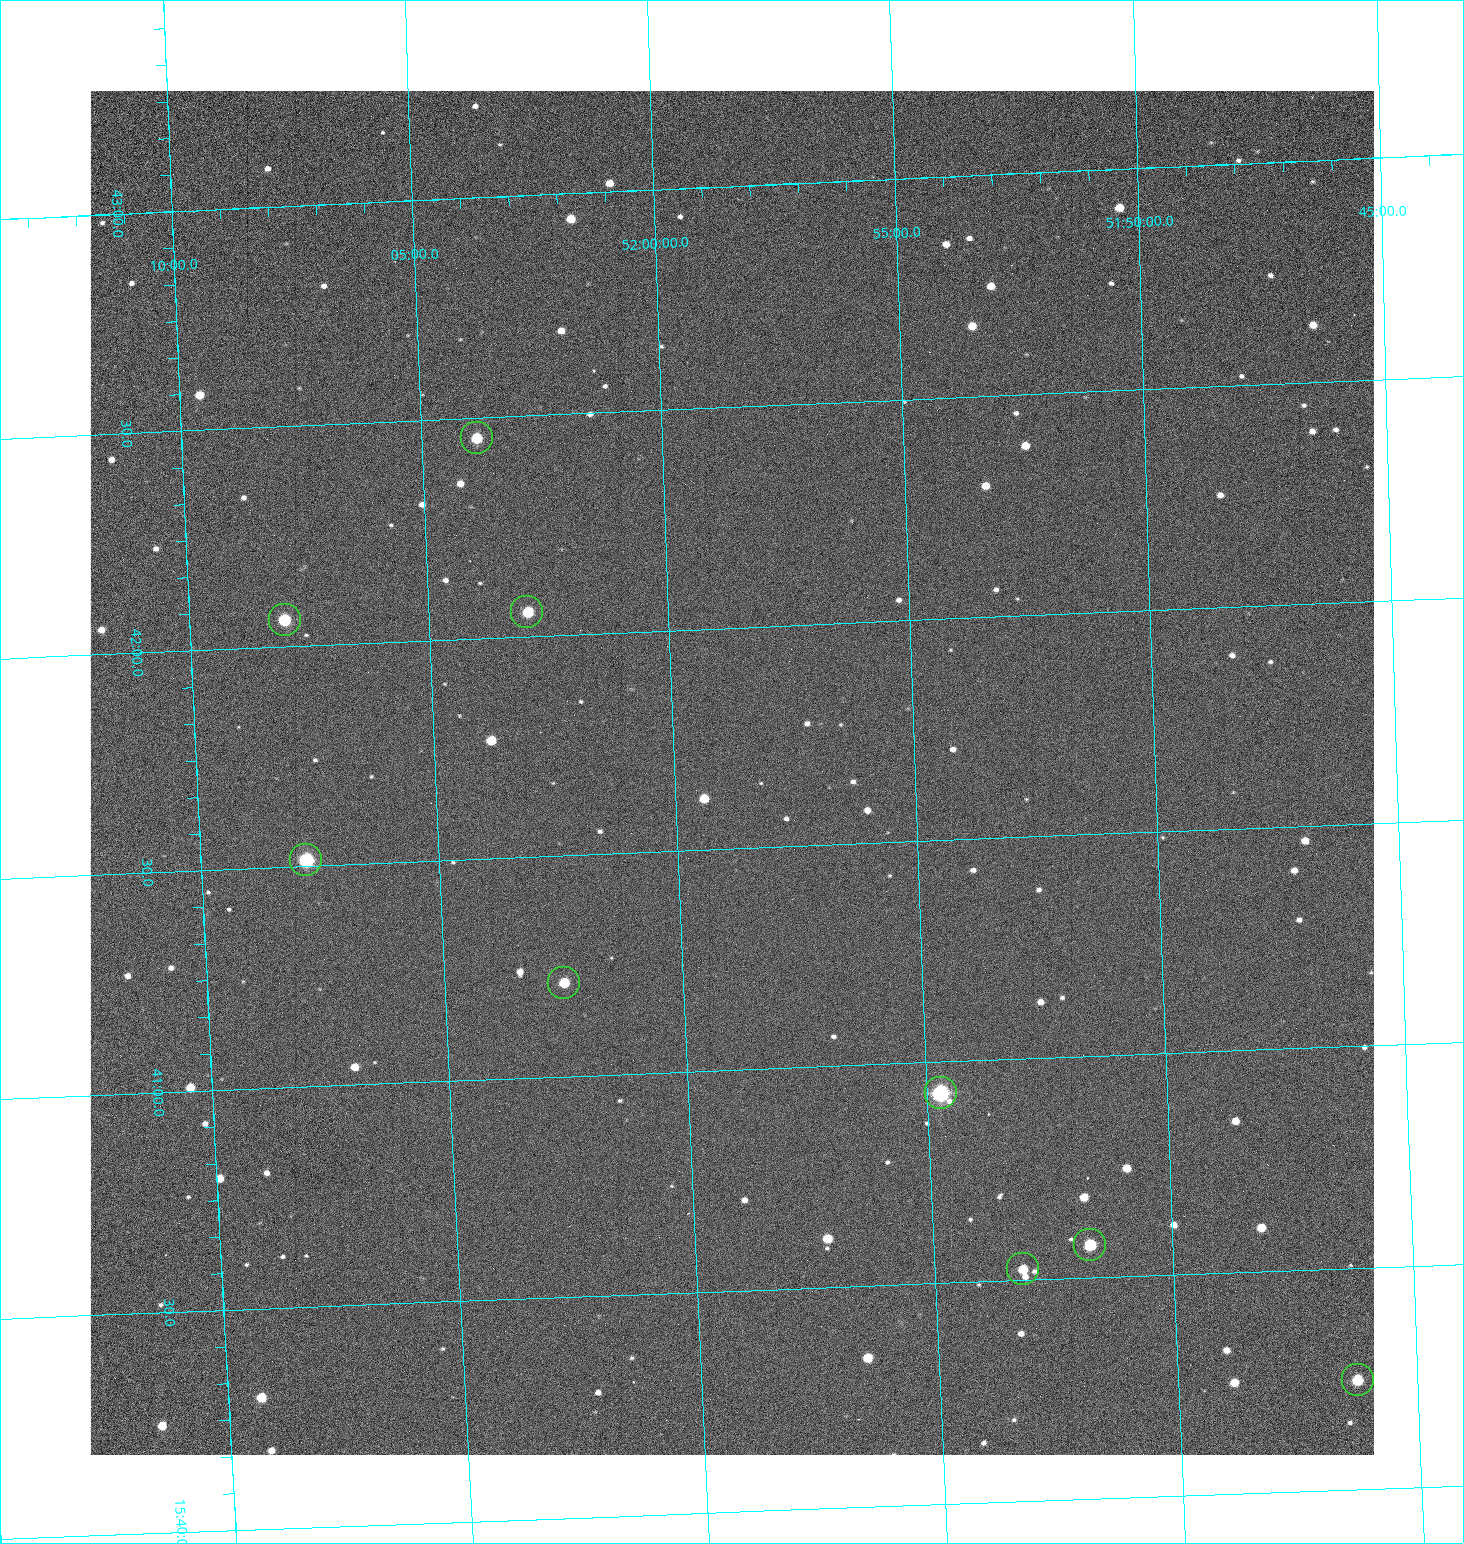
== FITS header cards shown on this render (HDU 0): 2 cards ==
NAXIS1  =                 1284 /fastest changing axis
NAXIS2  =                 1364 /next to fastest changing axis

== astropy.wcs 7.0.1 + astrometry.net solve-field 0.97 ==
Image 1284 x 1364 px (HDU 0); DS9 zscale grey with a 90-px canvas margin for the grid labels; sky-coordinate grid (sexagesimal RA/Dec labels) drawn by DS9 from the SOLVED WCS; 9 Tycho-2 reference stars matched to detected sources circled (green)
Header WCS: RA---TAN/DEC--TAN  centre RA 15:41:40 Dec +51:59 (235.42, +51.98 deg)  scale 1.26 arcsec/px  FOV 26.9' x 28.5'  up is +92 deg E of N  parity flipped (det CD > 0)
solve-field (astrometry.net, Tycho-2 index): VERIFIED the header's WCS against the Tycho-2 star catalogue (9 matches, 0 conflicts) and refined it, rather than solving blind
Solved WCS: RA---TAN-SIP/DEC--TAN-SIP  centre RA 15:41:40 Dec +51:59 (235.42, +51.98 deg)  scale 1.25 arcsec/px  FOV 26.8' x 28.5'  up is +92 deg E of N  parity flipped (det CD > 0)
The solver's refit moves the header's centre by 0.54 arcsec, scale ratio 0.997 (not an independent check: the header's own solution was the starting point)
Tycho-2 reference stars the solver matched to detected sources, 9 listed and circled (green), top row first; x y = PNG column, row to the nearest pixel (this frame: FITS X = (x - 90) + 1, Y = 1364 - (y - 91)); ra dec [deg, ICRS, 3 dp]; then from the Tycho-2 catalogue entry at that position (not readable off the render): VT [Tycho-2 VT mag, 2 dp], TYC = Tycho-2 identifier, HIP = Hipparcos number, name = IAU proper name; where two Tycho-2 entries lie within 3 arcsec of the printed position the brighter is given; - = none
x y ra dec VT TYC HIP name
477 438 235.614 +52.064 11.61 3489-1132-1 - -
527 612 235.514 +52.049 11.19 3489-1407-1 - -
285 620 235.515 +52.133 11.12 3489-1380-1 - -
306 860 235.378 +52.130 9.31 3489-1322-1 76850 -
564 983 235.303 +52.042 11.52 3489-958-1 - -
941 1093 235.232 +51.912 9.59 3489-824-1 - -
1090 1245 235.143 +51.862 10.97 3489-1016-1 - -
1023 1269 235.131 +51.886 12.29 3489-908-1 - -
1358 1380 235.062 +51.771 11.53 3489-1453-1 - -